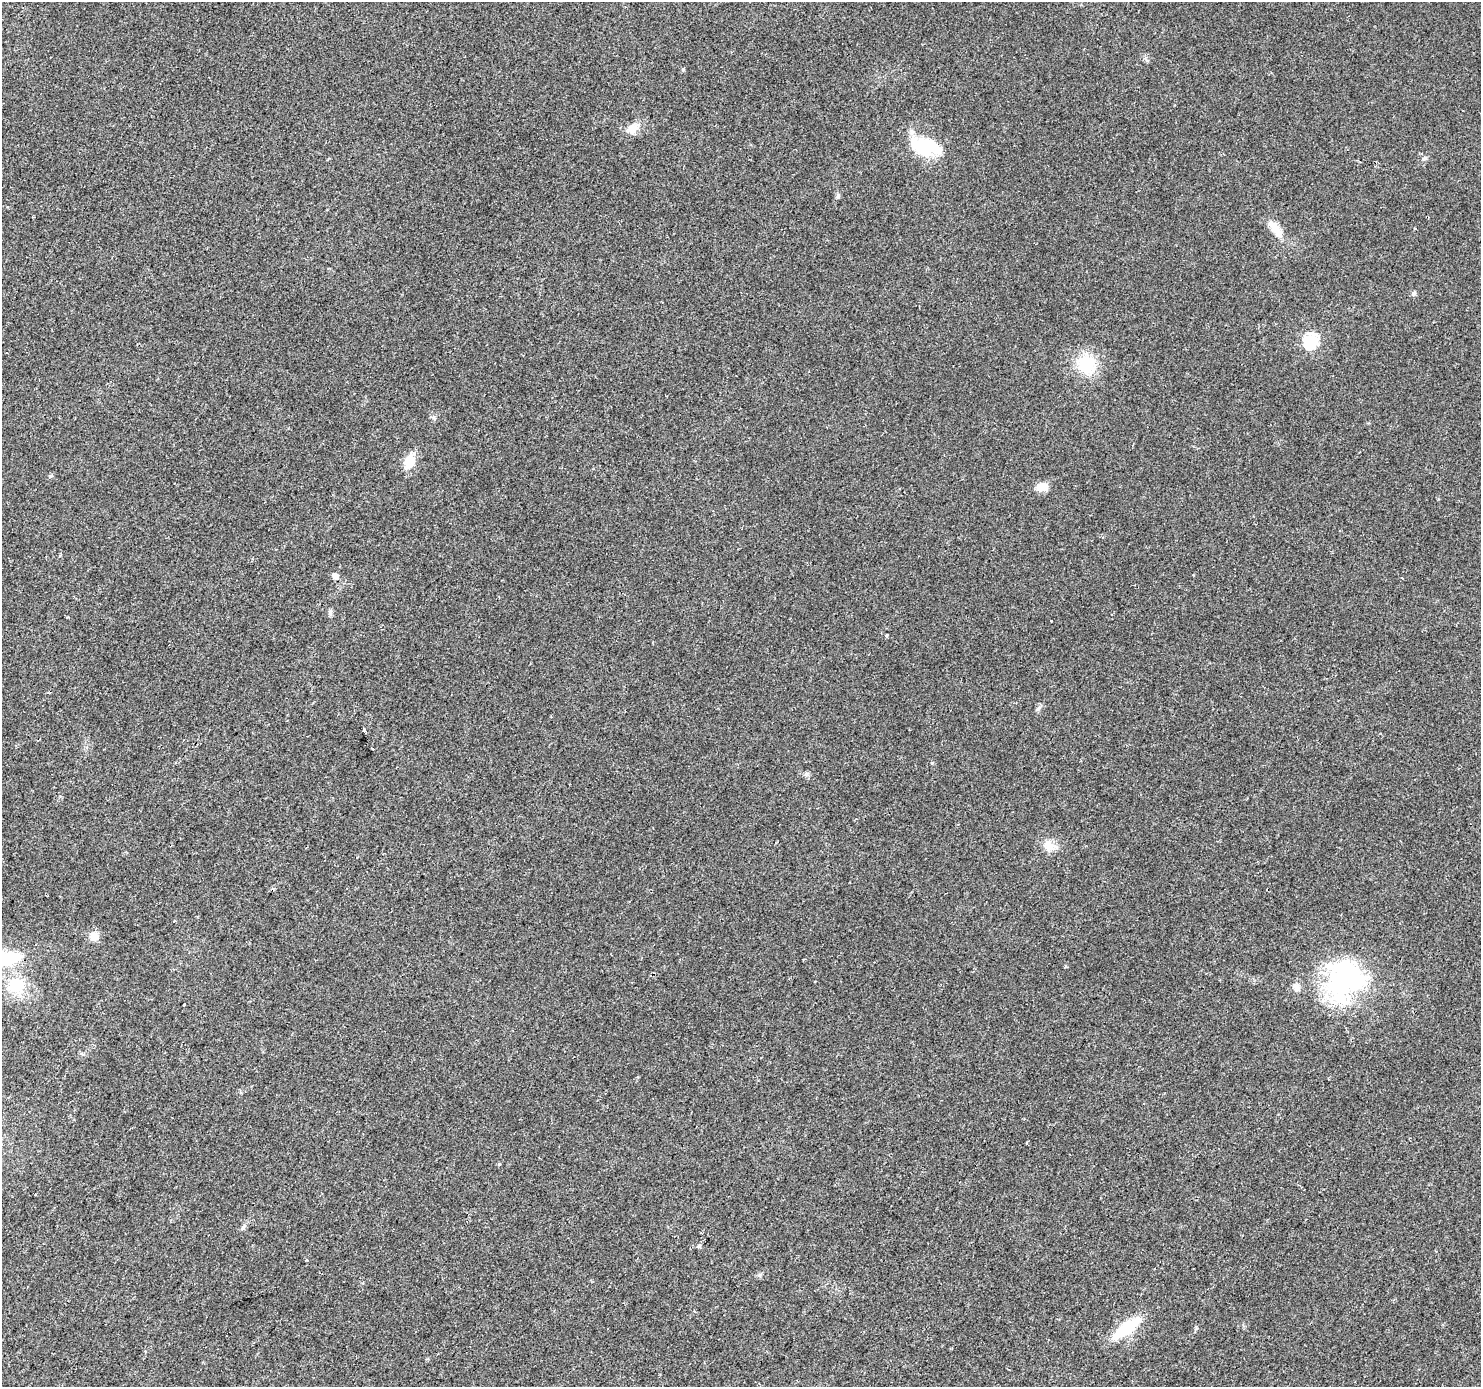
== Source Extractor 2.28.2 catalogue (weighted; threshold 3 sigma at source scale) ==
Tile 7 of 4 x 4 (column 3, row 2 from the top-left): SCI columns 2975-4453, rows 3033-4417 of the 5937 x 5994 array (HDU 1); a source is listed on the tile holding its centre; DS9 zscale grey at full resolution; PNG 1483 x 1389 px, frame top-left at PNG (2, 2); no overlay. Shown black and unused: <1% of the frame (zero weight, under 2 of 3 exposures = <1% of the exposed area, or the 3 px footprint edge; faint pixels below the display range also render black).
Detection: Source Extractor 2.28.2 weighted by HDU 2 'WHT'; one run over the whole footprint, this tile lists its part. Background 0.0277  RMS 0.0055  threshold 0.0247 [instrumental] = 3 sigma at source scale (4.5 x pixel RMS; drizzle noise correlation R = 1.50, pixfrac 1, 0.0396/0.0396 arcsec/px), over >= 5 px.
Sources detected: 29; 1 inside a brighter object's white glare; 1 cosmic-ray / hot-pixel residue — not listed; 1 inside a brighter listed object's ellipse — not listed separately; the other 26 listed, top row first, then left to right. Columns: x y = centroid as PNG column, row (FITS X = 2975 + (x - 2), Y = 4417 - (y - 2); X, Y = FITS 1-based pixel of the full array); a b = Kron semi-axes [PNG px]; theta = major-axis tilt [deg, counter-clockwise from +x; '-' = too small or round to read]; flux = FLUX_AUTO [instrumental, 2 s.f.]
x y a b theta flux
683 69 6 4 -1 0.57
633 128 19 11 29 5.8
922 146 31 21 -15 27
1276 229 26 9 -53 8.6
1414 293 6 5 - 1.2
1311 341 7 6 - 81
1087 364 18 17 - 23
409 462 22 14 65 7.5
1042 487 14 9 5 5.9
335 576 6 5 - 2.9
1051 621 3 3 - 2
1038 708 7 4 45 1.2
363 729 4 3 - 10
372 749 4 3 - 6.6
1049 846 15 11 -35 6.3
174 921 3 3 - 0.4
94 936 12 10 -26 5
7 958 31 16 10 27
1346 978 48 44 21 80
17 986 22 19 9 19
1297 987 11 9 -63 3.1
184 1004 3 3 - 1.8
499 1164 4 4 - 0.54
243 1227 10 5 58 1.4
699 1246 6 5 - 0.96
1126 1328 25 9 37 34
Isophote crosses this tile's border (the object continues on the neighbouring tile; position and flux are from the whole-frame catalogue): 1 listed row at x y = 7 958
Unlisted compact peaks at least as high as the median listed source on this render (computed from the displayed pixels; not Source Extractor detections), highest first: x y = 50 476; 807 774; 932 763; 838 196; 887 635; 1196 1328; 1425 158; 434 417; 759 1275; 330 613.